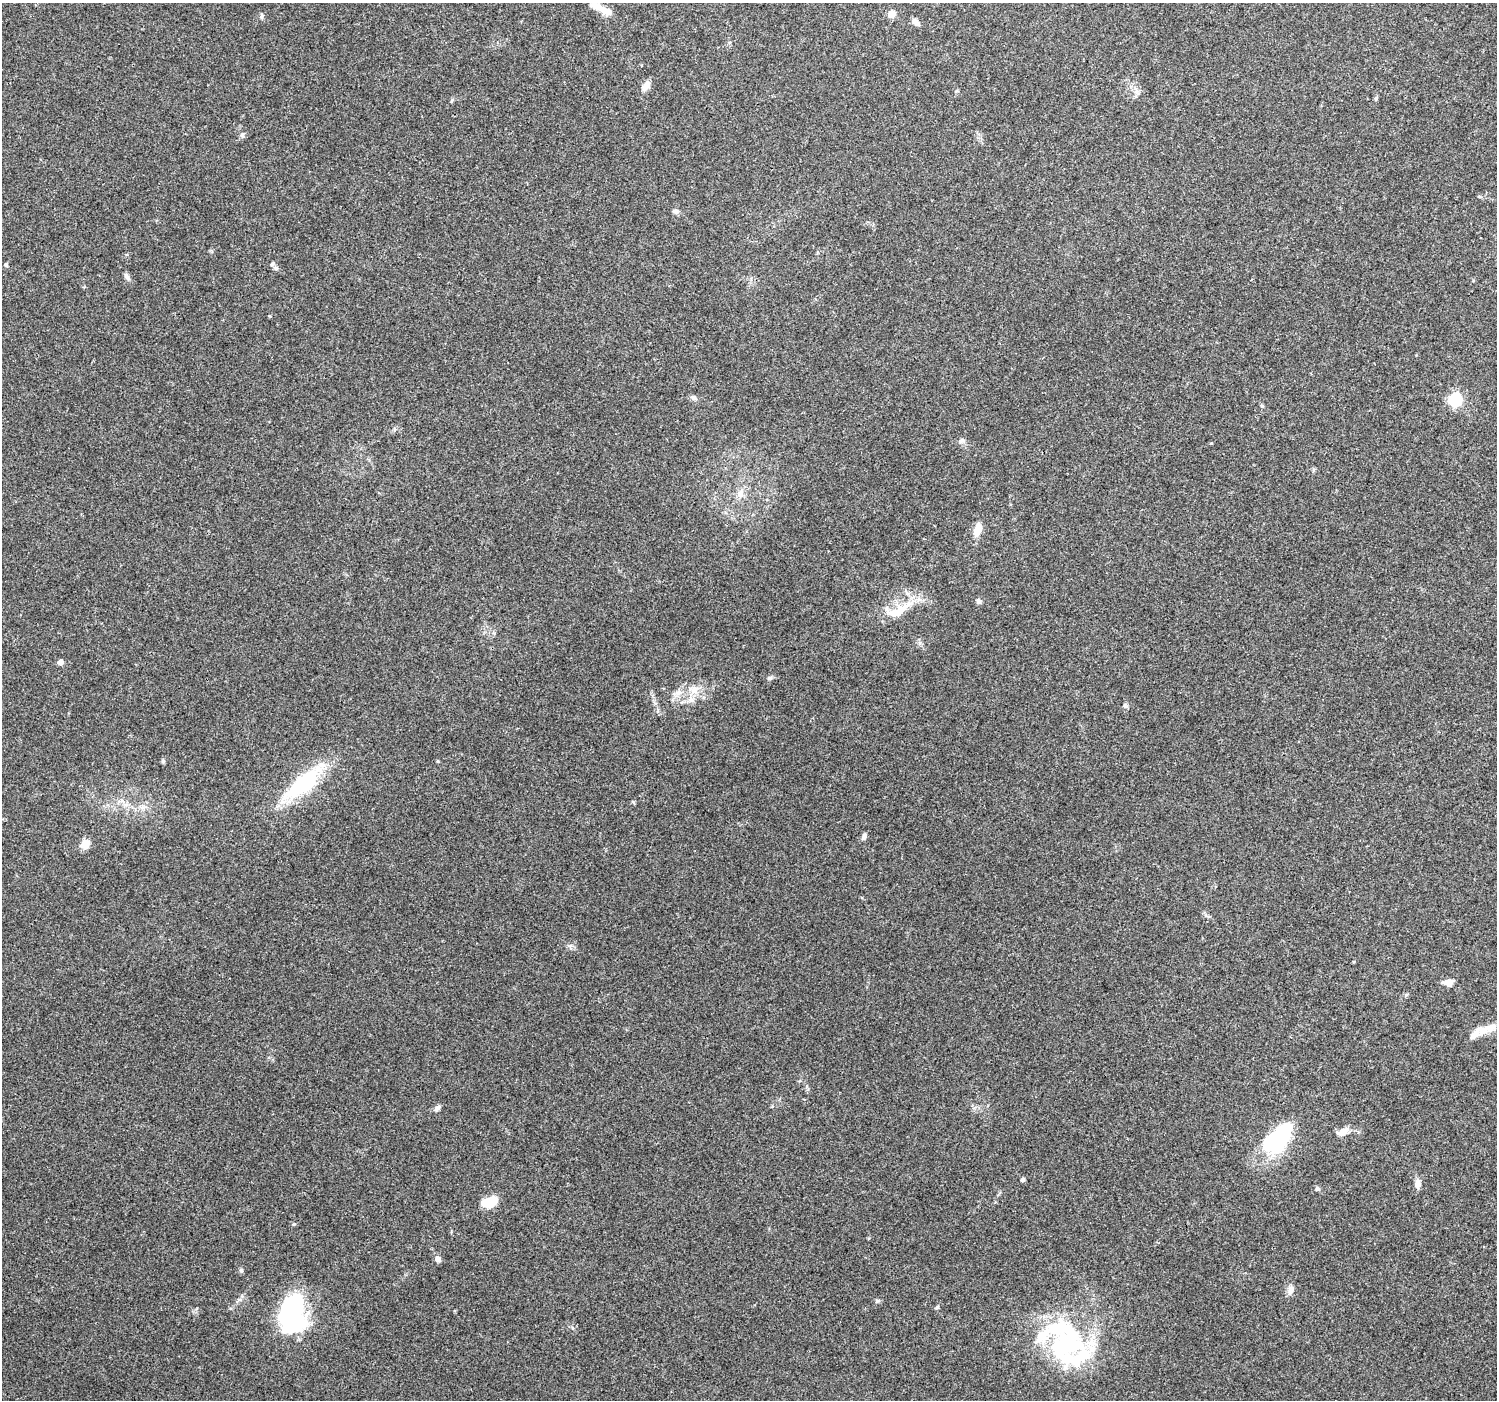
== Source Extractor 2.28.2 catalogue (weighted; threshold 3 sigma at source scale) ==
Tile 10 of 4 x 4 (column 2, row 3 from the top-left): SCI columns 1496-2990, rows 1535-2932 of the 5984 x 5930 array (HDU 1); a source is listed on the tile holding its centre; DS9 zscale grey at full resolution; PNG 1499 x 1402 px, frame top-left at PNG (2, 3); no overlay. Shown black and unused: <1% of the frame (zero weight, under 3 of 4 exposures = <1% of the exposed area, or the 3 px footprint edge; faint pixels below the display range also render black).
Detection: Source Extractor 2.28.2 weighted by HDU 2 'WHT'; one run over the whole footprint, this tile lists its part. Background 0.0621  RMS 0.004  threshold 0.0182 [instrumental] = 3 sigma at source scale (4.5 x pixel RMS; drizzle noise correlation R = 1.50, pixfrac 1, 0.0396/0.0396 arcsec/px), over >= 5 px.
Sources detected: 53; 3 inside a brighter object's white glare — not listed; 3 inside a brighter listed object's ellipse — not listed separately; the other 47 listed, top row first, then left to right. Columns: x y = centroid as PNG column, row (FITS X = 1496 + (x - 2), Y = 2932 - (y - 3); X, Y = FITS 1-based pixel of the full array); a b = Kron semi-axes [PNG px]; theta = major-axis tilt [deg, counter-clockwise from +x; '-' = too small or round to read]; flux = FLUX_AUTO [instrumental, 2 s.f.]
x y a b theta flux
597 6 23 10 -30 4.8
891 14 5 5 - 8.3
262 16 8 4 80 0.75
915 22 11 6 -37 1.9
646 85 12 7 56 3.1
1376 99 6 4 70 0.6
242 135 6 6 - 0.88
1479 196 7 3 -19 0.44
675 211 8 6 -7 1.1
6 265 4 4 - 0.79
276 268 7 5 -43 0.96
127 277 12 5 -56 1.3
694 398 8 6 -45 1.2
1455 399 6 6 - 57
1262 406 6 3 -19 0.47
962 440 9 5 19 1
740 493 12 10 77 2.9
977 529 13 7 72 6
979 601 7 5 -59 1.2
898 612 50 9 37 9.6
60 662 4 4 - 3.1
770 678 6 5 - 0.87
693 690 15 11 -26 4.8
678 693 12 7 14 2.5
1125 706 6 5 - 0.69
163 761 5 5 - 0.65
438 761 4 4 - 0.41
303 784 42 15 40 38
864 836 8 5 68 1.3
85 844 10 8 59 4.7
1207 916 11 3 -20 0.81
1449 983 9 8 - 2.9
1406 995 7 3 37 0.55
1482 1029 20 10 3 4.8
438 1108 10 5 41 1.3
1343 1132 16 8 34 3.2
1278 1139 38 20 49 37
1023 1180 4 4 - 1.1
1418 1184 11 7 -87 2.3
1317 1189 8 4 -8 0.66
490 1202 15 9 17 10
438 1259 8 6 -77 1.7
241 1270 6 5 - 0.74
1291 1290 12 8 65 2.2
937 1307 5 4 - 0.55
292 1314 32 19 87 76
1066 1347 61 48 -17 62
Isophote crosses this tile's border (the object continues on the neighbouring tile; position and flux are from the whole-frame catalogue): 1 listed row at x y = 597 6
Unlisted compact peaks at least as high as the median listed source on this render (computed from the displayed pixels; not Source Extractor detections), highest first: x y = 877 1301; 1211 443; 270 316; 293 1224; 633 802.